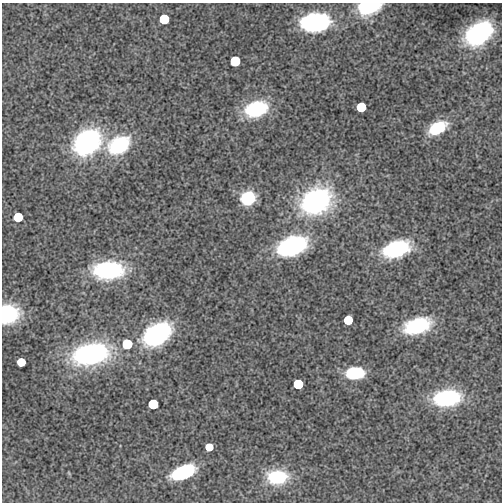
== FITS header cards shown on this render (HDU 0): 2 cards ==
NAXIS1  =                  500
NAXIS2  =                  500

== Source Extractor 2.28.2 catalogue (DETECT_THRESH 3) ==
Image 500 x 500 px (HDU 0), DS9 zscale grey, 1 PNG px = 1 image px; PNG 504 x 504 px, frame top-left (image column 1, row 500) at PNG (2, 3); no overlay
Background 2.12e-04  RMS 0.034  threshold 0.103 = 3 sigma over >= 5 px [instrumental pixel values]
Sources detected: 30; all 30 listed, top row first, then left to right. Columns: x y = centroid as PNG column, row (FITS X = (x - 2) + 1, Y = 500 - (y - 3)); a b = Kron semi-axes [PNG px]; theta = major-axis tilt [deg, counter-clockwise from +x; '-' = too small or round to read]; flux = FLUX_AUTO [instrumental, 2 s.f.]
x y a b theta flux
370 6 13 8 14 360
164 19 5 5 - 700
315 22 17 11 5 680
479 33 16 11 36 630
235 61 5 5 - 1000
361 107 5 5 - 500
256 109 18 12 18 210
437 128 12 7 30 200
87 142 17 13 40 690
119 145 17 12 29 250
248 198 9 8 - 180
316 201 19 14 33 660
18 217 5 5 - 400
292 246 20 12 19 470
396 249 23 13 18 240
108 270 21 12 2 400
7 314 13 11 14 310
348 320 5 5 - 300
417 326 18 11 16 280
157 334 18 12 33 680
127 344 5 5 - 900
90 354 20 12 11 750
21 362 5 5 - 200
355 373 13 8 4 180
298 384 5 5 - 600
447 398 18 11 5 350
153 404 5 5 - 800
209 447 5 5 - 100
183 472 11 7 23 850
277 477 17 11 0 170
At the frame edge (FLAGS 8, measured only in part): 2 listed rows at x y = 370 6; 7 314